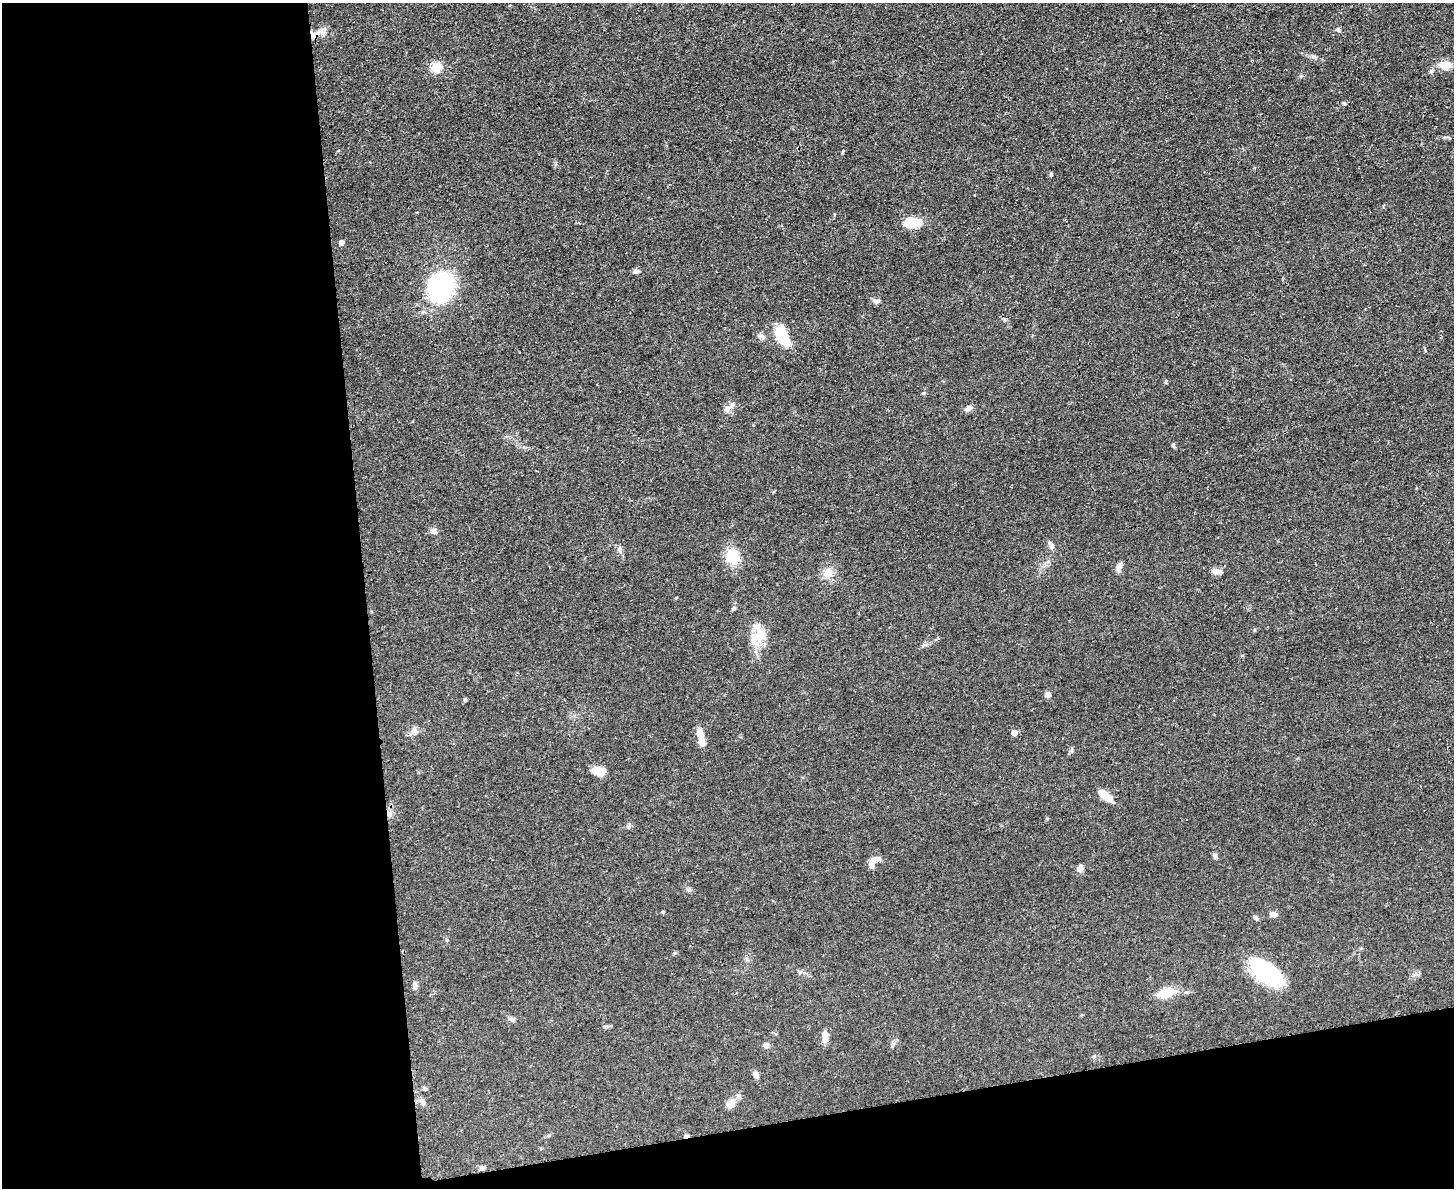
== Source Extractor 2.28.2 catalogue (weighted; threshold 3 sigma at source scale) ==
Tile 10 of 3 x 4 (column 1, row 4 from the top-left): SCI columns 141-1592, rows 12-1197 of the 4749 x 4766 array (HDU 1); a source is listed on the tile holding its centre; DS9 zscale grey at full resolution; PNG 1456 x 1190 px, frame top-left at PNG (2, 3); no overlay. Shown black and unused: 31% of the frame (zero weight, under 3 of 4 exposures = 2% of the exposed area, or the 3 px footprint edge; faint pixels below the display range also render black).
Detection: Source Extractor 2.28.2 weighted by HDU 2 'WHT'; one run over the whole footprint, this tile lists its part. Background 0.0456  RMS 0.0053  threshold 0.0238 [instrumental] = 3 sigma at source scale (4.5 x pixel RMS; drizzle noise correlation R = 1.50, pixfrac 1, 0.05/0.05 arcsec/px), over >= 5 px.
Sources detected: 53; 1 inside a brighter object's white glare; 1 cosmic-ray / hot-pixel residue — not listed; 1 inside a brighter listed object's ellipse — not listed separately; the other 50 listed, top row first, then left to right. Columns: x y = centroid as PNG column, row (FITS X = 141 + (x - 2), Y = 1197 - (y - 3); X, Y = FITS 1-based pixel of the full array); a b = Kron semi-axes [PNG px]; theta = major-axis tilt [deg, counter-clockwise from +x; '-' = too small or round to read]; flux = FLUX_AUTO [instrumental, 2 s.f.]
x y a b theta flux
1338 30 6 5 - 1.1
315 34 17 9 22 5.5
1314 57 7 4 -1 1
1445 65 14 10 5 6.8
436 67 5 5 - 27
1051 174 4 4 - 0.81
912 223 17 9 0 13
341 243 5 4 - 2.2
636 271 7 6 - 1.5
440 286 17 16 - 98
876 301 9 6 -11 1.5
782 336 28 13 -65 14
1165 382 6 3 70 0.55
968 408 9 6 36 1.9
727 409 12 8 43 2.7
1173 445 5 4 - 0.81
433 531 10 7 -39 2
1051 545 12 6 -65 1.9
620 550 11 4 -81 1.3
732 556 19 15 -70 12
1119 567 13 6 70 2.5
1216 571 13 6 -7 2.3
828 573 11 9 41 5.7
733 608 6 5 - 0.84
758 635 31 17 70 12
1048 694 8 6 -25 1.6
465 699 6 4 1 0.62
414 731 8 7 - 2
1014 733 5 5 - 3.9
700 734 14 8 -69 5
599 771 13 8 -5 6.9
1105 795 16 7 -38 8.9
1215 856 8 5 -87 1.1
874 859 14 6 14 2.9
1080 868 8 6 64 2.7
663 912 4 3 - 0.55
1274 914 9 6 -4 2.2
1256 918 7 5 -48 1.1
1266 972 39 19 -36 38
415 986 8 6 88 1.7
1167 993 14 8 17 14
512 1019 8 5 -1 1.4
825 1036 13 6 88 4.4
766 1045 7 6 - 1.6
756 1075 7 6 - 2
425 1088 6 4 0 0.79
739 1096 8 6 -52 1.4
423 1102 9 7 -76 2
731 1103 10 8 44 4.3
482 1168 6 5 - 1.2
Overlapping masked pixels (flux is a lower limit): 1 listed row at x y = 315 34
Unlisted compact peaks at least as high as the median listed source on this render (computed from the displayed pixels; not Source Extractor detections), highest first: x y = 1344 103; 923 393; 689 890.